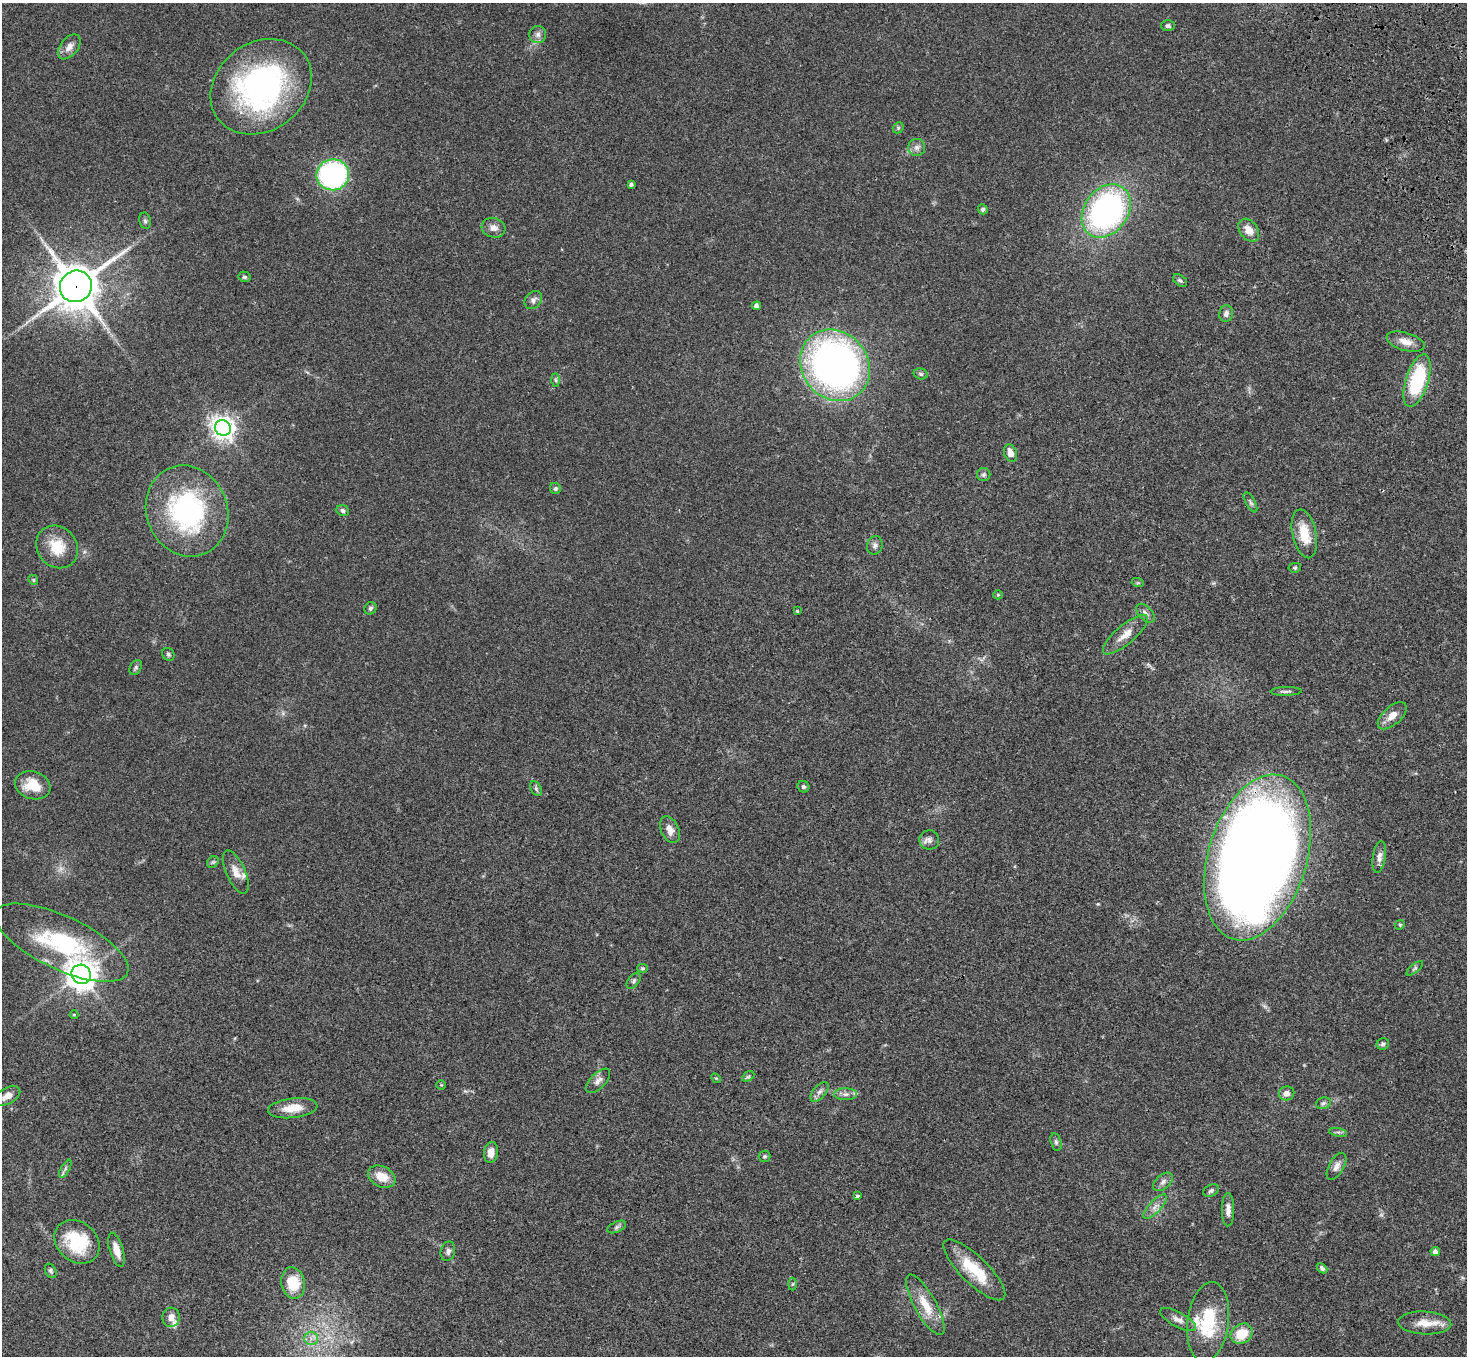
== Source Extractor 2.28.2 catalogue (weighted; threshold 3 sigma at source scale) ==
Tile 10 of 4 x 4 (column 2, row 3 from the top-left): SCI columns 1572-3036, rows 1730-3083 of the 6069 x 6028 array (HDU 1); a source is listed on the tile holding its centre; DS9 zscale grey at full resolution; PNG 1469 x 1358 px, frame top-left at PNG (2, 3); each listed source drawn as its Kron ellipse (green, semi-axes under 4 px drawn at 4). Shown black and unused: <1% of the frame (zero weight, under 3 of 4 exposures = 6% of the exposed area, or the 3 px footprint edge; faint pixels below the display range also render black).
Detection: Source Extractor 2.28.2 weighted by HDU 2 'WHT'; one run over the whole footprint, this tile lists its part. Background 0.0468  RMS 0.0052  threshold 0.0232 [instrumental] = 3 sigma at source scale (4.5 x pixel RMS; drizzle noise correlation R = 1.50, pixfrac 1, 0.05/0.05 arcsec/px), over >= 5 px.
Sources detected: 108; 2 too faint to see at this stretch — neither listed nor drawn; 4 inside a brighter listed object's ellipse — not listed separately; the other 102 listed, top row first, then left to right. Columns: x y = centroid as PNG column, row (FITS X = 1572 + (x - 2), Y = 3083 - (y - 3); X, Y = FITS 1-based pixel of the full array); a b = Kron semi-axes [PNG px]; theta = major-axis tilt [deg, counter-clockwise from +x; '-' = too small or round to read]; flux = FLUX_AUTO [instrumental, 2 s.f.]
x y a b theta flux
1168 26 7 5 -1 1.2
538 35 8 8 - 2.2
69 47 14 8 50 3.7
261 87 54 44 37 120
898 128 6 4 48 0.73
917 147 8 8 - 2.2
333 175 16 15 - 98
631 184 4 3 - 1.1
983 209 5 5 - 1.1
1106 211 29 22 54 130
145 221 8 5 -79 1.1
494 228 12 9 -16 3.1
1249 230 13 9 -53 5
244 277 6 5 - 0.92
1180 280 8 5 -35 0.99
76 286 16 15 - 1600
533 300 10 7 50 2.1
756 306 4 4 - 2
1226 314 8 6 79 2
1406 342 19 9 -16 5
835 365 37 33 -50 250
921 374 7 5 -16 0.93
556 380 7 4 -88 0.84
1417 381 27 11 72 39
223 428 8 7 - 390
1010 453 9 6 -68 4.1
984 475 7 6 - 1.2
555 488 6 5 - 0.94
1250 502 11 4 -61 1.2
343 510 6 5 - 1.2
187 511 46 40 -67 78
1304 534 25 12 -78 11
875 545 9 7 74 1.8
57 547 22 19 -50 13
1295 568 6 4 7 0.7
33 580 5 4 - 0.61
1138 583 6 4 -18 0.58
998 595 5 4 - 0.51
370 608 6 5 - 1
797 611 4 4 - 0.49
1145 613 11 6 -47 1.9
1125 635 28 9 40 6.2
168 654 7 6 - 0.97
136 667 8 5 61 1
1286 691 15 3 1 1.2
1392 716 17 9 42 5.2
33 785 18 13 -17 12
803 787 6 5 - 1.2
536 789 8 5 -64 1
670 830 14 9 -66 4.4
929 840 10 9 - 2.1
1258 857 85 49 73 1100
1379 857 16 6 82 2.8
213 862 6 5 - 0.79
236 872 23 9 -66 4.8
1400 925 5 4 - 0.62
62 943 73 26 -25 55
643 968 5 4 - 0.69
1415 968 10 4 40 0.87
81 974 10 9 - 640
634 981 9 5 54 1.2
74 1015 4 4 - 0.47
1383 1044 6 5 - 1.1
748 1076 6 4 29 0.77
716 1078 5 4 - 0.57
598 1081 15 7 45 2.7
441 1085 4 4 - 0.47
820 1092 12 6 48 2.1
1287 1093 8 7 - 3
845 1094 11 6 0 2
7 1096 14 8 29 4.7
1323 1103 7 5 21 1.2
293 1108 25 10 7 8.1
1338 1132 9 3 -12 0.91
1056 1142 9 5 -75 1.2
491 1152 10 7 82 4.2
765 1156 6 5 - 0.79
1336 1166 15 7 61 2.7
65 1169 10 4 60 1.2
382 1177 14 10 -26 7.7
1163 1182 11 7 41 2.1
1211 1191 8 5 26 1.2
857 1196 4 3 - 1.5
1155 1207 16 6 46 2.8
1228 1210 17 6 90 3.1
617 1227 10 5 25 1.3
77 1242 24 19 -41 25
116 1250 18 6 -73 5.2
448 1251 10 7 76 1.7
1435 1252 5 4 - 2.1
1322 1268 6 4 -43 1.3
974 1270 41 13 -44 20
51 1271 7 5 -63 1
293 1283 16 11 -79 15
793 1284 6 4 88 0.63
925 1305 34 11 -61 12
171 1317 9 8 - 3.5
1178 1320 20 7 -29 3.4
1208 1322 40 20 83 27
1425 1323 26 11 -3 8.1
1242 1334 11 9 35 12
311 1338 7 6 - 1.8
Overlapping masked pixels (flux is a lower limit): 2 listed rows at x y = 76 286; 1258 857
Isophote crosses this tile's border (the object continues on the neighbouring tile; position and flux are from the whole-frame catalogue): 1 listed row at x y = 7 1096